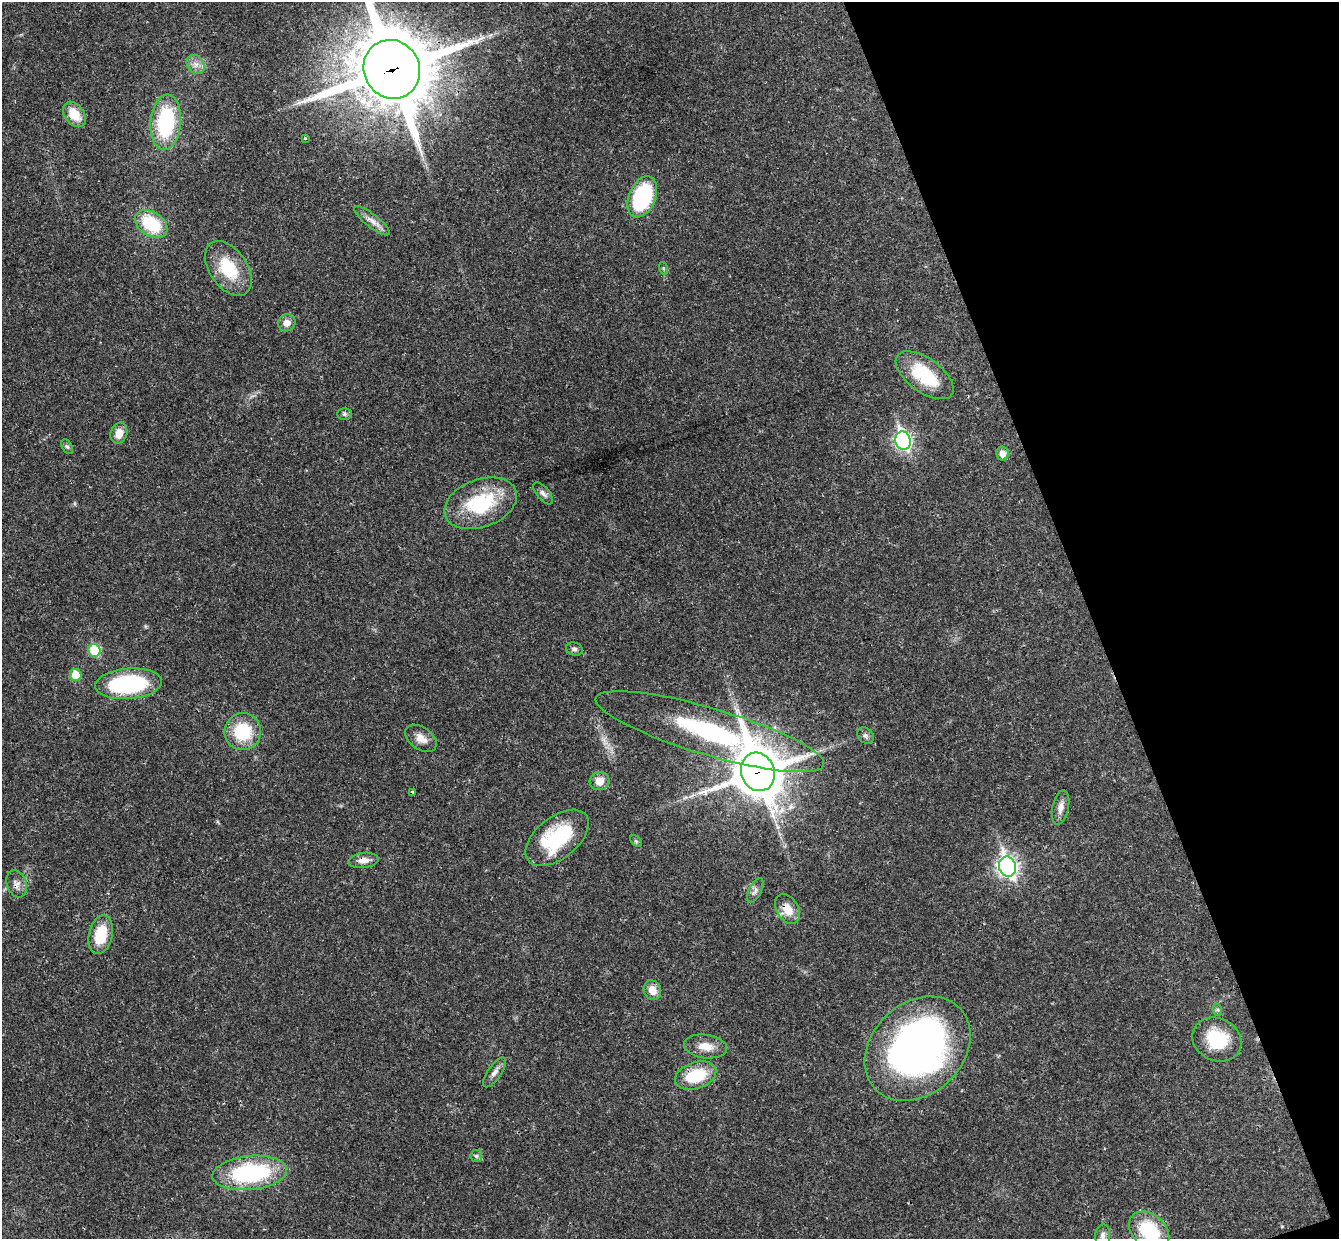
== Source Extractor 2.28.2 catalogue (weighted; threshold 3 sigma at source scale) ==
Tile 12 of 4 x 4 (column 4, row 3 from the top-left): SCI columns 4066-5402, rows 1408-2644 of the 5460 x 5411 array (HDU 1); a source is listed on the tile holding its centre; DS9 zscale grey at full resolution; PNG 1341 x 1241 px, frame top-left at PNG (2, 2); each listed source drawn as its Kron ellipse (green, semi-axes under 4 px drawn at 4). Shown black and unused: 19% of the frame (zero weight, under 3 of 4 exposures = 6% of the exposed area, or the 3 px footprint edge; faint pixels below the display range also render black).
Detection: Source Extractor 2.28.2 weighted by HDU 2 'WHT'; one run over the whole footprint, this tile lists its part. Background 0.0325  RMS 0.0025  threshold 0.0114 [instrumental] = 3 sigma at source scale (4.5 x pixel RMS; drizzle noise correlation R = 1.50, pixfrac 1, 0.05/0.05 arcsec/px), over >= 5 px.
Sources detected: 51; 1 long thin detection or spike segment (spike, bleed or trail) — neither listed nor drawn; the other 50 listed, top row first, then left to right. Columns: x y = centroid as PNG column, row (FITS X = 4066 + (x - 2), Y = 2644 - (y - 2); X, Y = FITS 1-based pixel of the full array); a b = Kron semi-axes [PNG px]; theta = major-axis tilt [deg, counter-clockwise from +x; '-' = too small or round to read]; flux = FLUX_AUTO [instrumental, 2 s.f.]
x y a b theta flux
196 64 10 8 -54 1.6
392 69 30 28 -61 2300
74 114 14 9 -54 4.7
166 122 27 15 85 23
305 138 3 3 - 0.36
642 197 21 13 67 26
372 221 22 6 -38 2
151 224 18 12 -33 13
228 268 30 19 -55 11
663 268 6 4 -72 0.34
287 323 9 8 - 2
925 375 33 17 -36 12
344 414 7 6 - 0.56
119 433 11 8 71 2.7
903 441 9 7 -73 70
67 447 8 5 -61 0.51
1002 454 7 6 - 1.8
543 493 13 6 -49 1
481 503 38 24 20 18
574 649 8 6 -19 0.76
94 650 6 6 - 11
76 675 6 5 - 5.9
129 684 34 15 5 29
243 732 18 18 - 12
710 732 119 23 -16 46
865 735 9 7 -43 0.79
421 738 18 11 -35 2.5
758 772 19 16 -69 980
599 781 10 9 - 2.6
413 792 3 3 - 0.82
1060 807 17 8 78 1.8
557 838 37 21 38 19
636 841 7 4 -45 0.39
363 860 15 7 6 2
1007 867 10 8 -72 110
17 884 14 9 -69 1.7
755 891 13 6 62 1
787 909 16 10 -59 3.8
101 935 20 12 77 8
652 990 10 8 -70 2.7
1218 1010 6 4 -72 0.38
1217 1040 25 21 -26 12
706 1046 22 11 -8 3.4
918 1049 59 45 43 110
495 1072 17 6 55 1.4
696 1076 21 13 19 11
476 1156 6 6 - 0.52
250 1173 37 17 6 30
1149 1231 22 16 -41 14
1103 1235 11 7 85 1.1
Overlapping masked pixels (flux is a lower limit): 6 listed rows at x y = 392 69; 758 772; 363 860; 17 884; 787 909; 696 1076
Isophote crosses this tile's border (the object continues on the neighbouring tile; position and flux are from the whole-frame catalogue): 2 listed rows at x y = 392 69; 1149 1231